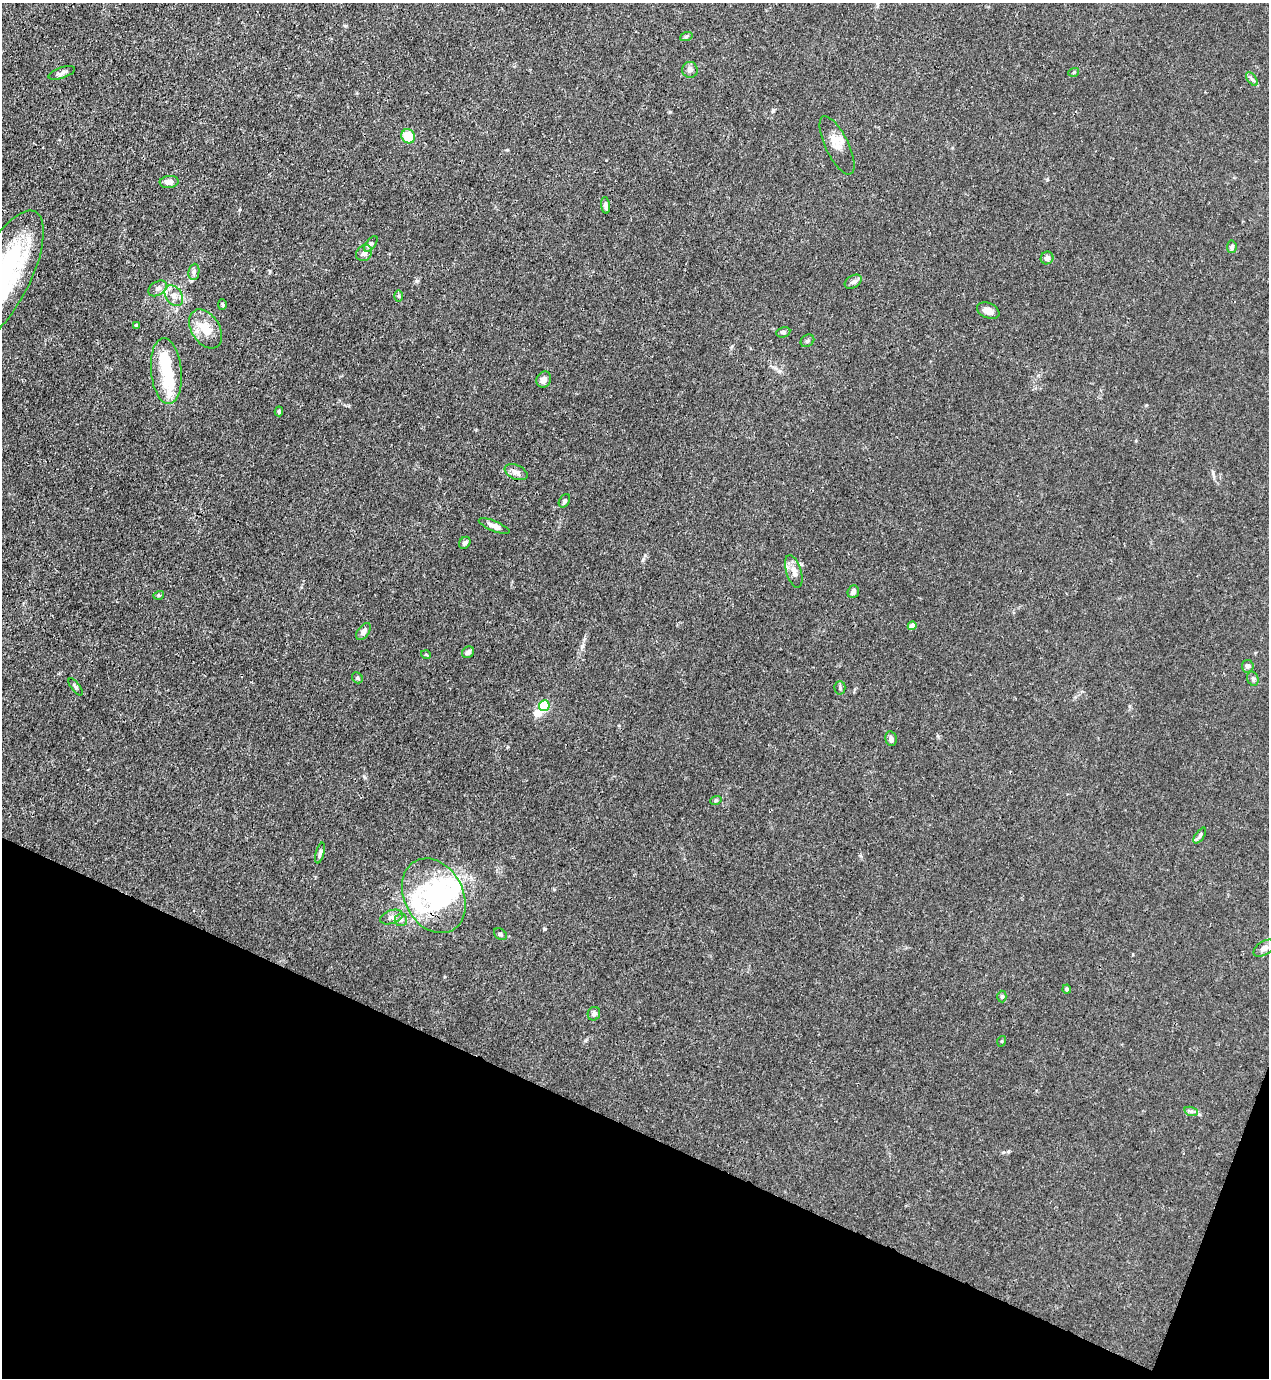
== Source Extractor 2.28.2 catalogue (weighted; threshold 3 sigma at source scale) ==
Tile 15 of 4 x 4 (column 3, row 4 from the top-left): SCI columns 2756-4022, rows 41-1416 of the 5645 x 5583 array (HDU 1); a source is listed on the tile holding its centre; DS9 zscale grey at full resolution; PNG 1271 x 1380 px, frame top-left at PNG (2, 3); each listed source drawn as its Kron ellipse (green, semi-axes under 4 px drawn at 4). Shown black and unused: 19% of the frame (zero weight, under 3 of 4 exposures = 7% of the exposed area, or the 3 px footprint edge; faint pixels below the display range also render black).
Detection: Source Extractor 2.28.2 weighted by HDU 2 'WHT'; one run over the whole footprint, this tile lists its part. Background 0.0182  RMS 0.0026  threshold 0.0115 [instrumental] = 3 sigma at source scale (4.5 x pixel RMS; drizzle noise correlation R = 1.50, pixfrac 1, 0.05/0.05 arcsec/px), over >= 5 px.
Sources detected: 67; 4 inside a brighter object's white glare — neither listed nor drawn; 4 inside a brighter listed object's ellipse — not listed separately; the other 59 listed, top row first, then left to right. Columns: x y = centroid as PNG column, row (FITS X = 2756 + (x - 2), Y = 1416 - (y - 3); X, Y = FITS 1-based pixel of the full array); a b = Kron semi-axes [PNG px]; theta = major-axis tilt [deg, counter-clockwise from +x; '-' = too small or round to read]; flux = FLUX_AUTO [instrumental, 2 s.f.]
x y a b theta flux
686 37 6 4 20 0.33
690 70 8 7 - 1
1074 72 5 3 - 0.26
62 73 14 5 19 0.88
1252 79 8 4 -53 0.54
408 136 7 6 - 6.1
837 145 32 11 -64 3.3
169 182 9 6 4 1.5
606 205 8 4 -83 0.96
371 244 9 4 52 0.57
1232 247 6 5 - 0.6
364 253 9 7 47 1.1
1047 258 6 6 - 0.95
194 272 8 5 83 0.76
2 277 73 27 63 43
853 282 9 6 32 0.87
158 288 10 7 32 1.1
174 296 11 8 -56 1.7
399 296 6 4 -90 0.38
222 304 5 4 - 0.34
988 311 12 7 -22 1.3
137 325 4 4 - 0.38
206 329 21 14 -57 5.3
783 332 7 5 11 0.56
807 341 7 6 - 0.5
166 371 33 15 -85 9
544 379 8 7 - 1.3
279 411 5 4 - 0.35
516 472 12 7 -24 1.2
564 501 7 5 59 0.47
494 526 16 5 -22 1.2
465 543 6 5 - 0.67
794 571 17 7 -73 2
853 592 6 5 - 0.74
159 595 5 3 - 0.25
912 626 4 4 - 2.1
363 632 10 5 53 1
468 652 6 5 - 0.64
426 655 5 3 - 0.2
1248 666 6 6 - 0.82
357 678 6 5 - 0.38
1253 679 7 5 -74 0.56
75 687 10 4 -54 0.49
840 688 7 5 -88 0.44
544 706 5 5 - 17
891 739 7 5 -78 0.79
716 800 6 3 18 0.29
1200 836 9 4 55 0.52
320 853 10 4 76 0.65
434 896 39 29 -62 21
391 917 12 6 18 1.1
401 920 6 6 - 0.65
500 934 7 5 -38 0.51
1264 948 12 6 31 1.1
1067 989 4 4 - 0.48
1002 996 6 4 -88 0.39
594 1014 7 6 - 0.81
1002 1041 5 3 - 0.22
1191 1111 7 4 -17 0.53
Isophote crosses this tile's border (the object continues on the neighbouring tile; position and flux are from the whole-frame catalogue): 1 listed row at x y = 2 277
Unlisted compact peaks at least as high as the median listed source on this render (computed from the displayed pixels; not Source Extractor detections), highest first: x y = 544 929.